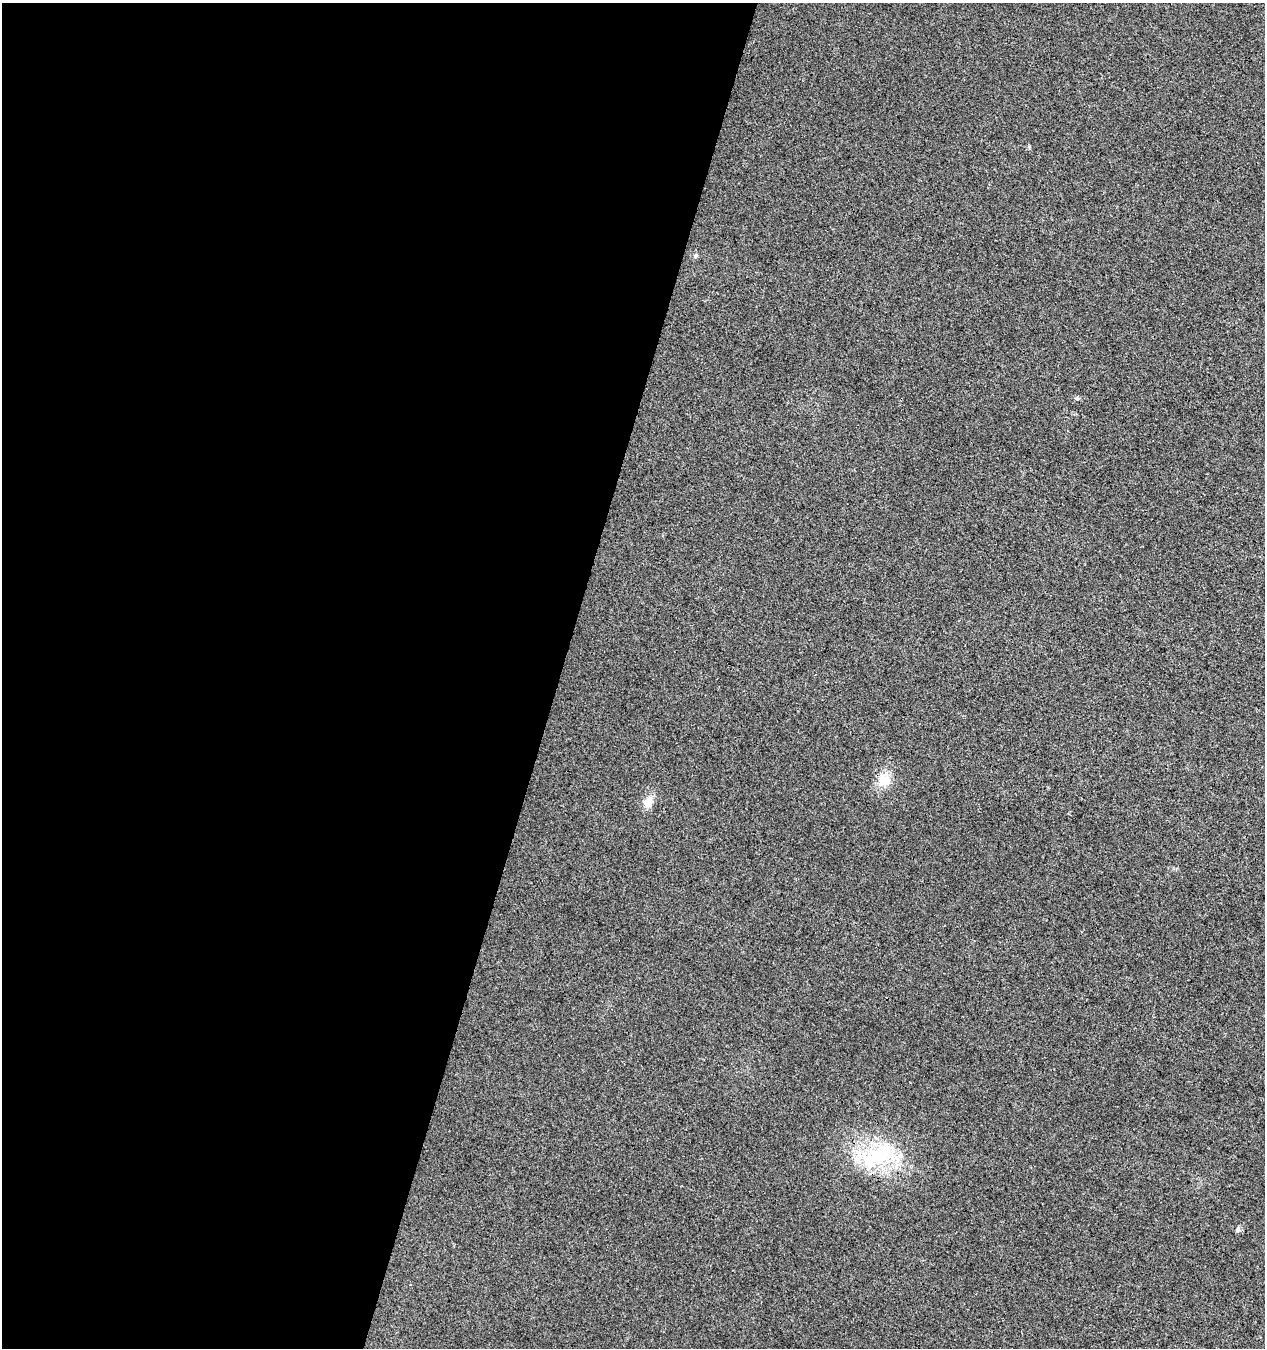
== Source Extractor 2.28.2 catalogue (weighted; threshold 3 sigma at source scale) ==
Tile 5 of 4 x 4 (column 1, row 2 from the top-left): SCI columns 280-1542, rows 2694-4039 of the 5549 x 5394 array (HDU 1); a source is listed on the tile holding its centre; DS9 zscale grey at full resolution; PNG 1267 x 1350 px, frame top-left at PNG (2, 3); no overlay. Shown black and unused: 44% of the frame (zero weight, under 3 of 4 exposures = <1% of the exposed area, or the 3 px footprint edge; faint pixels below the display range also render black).
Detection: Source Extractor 2.28.2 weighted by HDU 2 'WHT'; one run over the whole footprint, this tile lists its part. Background 0.00855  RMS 0.0049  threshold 0.0222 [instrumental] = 3 sigma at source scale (4.5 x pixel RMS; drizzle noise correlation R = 1.50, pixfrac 1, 0.0396/0.0396 arcsec/px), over >= 5 px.
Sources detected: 6; all 6 listed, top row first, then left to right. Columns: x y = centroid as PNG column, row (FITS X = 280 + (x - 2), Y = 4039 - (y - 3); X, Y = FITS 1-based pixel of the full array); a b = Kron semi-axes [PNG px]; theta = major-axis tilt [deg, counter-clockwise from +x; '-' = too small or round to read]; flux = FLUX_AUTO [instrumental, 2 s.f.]
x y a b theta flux
696 256 6 5 - 0.84
1077 398 6 5 - 0.76
884 780 19 15 58 7.8
648 802 14 11 75 4.8
878 1155 52 27 25 38
1237 1229 8 4 81 0.87
Overlapping masked pixels (flux is a lower limit): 1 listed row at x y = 878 1155